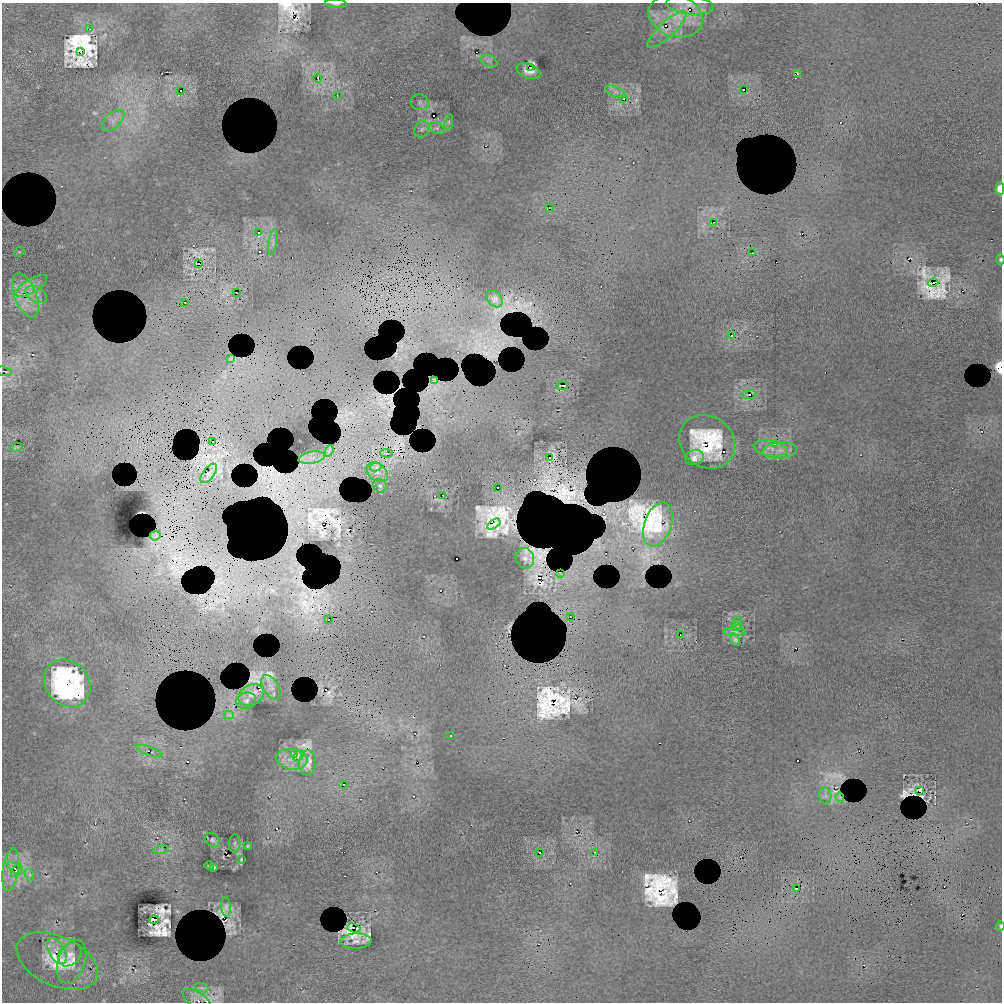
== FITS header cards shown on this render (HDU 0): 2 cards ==
NAXIS1  =                 1000 / length of data axis 1
NAXIS2  =                 1000 / length of data axis 2

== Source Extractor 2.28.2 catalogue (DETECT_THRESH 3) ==
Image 1000 x 1000 px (HDU 0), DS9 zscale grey, 1 PNG px = 1 image px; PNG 1004 x 1004 px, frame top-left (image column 1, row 1000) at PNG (2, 3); each listed source drawn as its Kron ellipse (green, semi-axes under 4 px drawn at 4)
Background 787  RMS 19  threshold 55.6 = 3 sigma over >= 5 px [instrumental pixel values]
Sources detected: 183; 71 with non-positive FLUX_AUTO (blend fragments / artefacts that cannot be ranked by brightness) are neither listed nor drawn; the other 112 listed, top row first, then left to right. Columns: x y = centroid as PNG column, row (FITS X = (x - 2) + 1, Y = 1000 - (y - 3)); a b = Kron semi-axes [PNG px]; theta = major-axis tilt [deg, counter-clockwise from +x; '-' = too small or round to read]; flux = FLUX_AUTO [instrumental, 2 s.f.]
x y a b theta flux
336 4 11 4 -4 3800
690 5 24 9 -7 14000
676 16 28 20 -17 45000
90 29 4 2 - 840
667 30 25 7 43 17000
80 51 4 3 - 140000
489 61 9 5 -24 4200
530 67 2 2 - 15000
528 71 12 7 -20 8200
798 73 4 2 - 1500
318 78 4 2 - 2100
743 90 2 2 - 1200
181 91 2 2 - 630
616 92 11 5 -21 5400
337 95 2 2 - 720
624 99 3 2 - 1900
420 102 9 8 - 4300
113 120 13 7 41 8600
449 122 8 4 82 2200
437 128 8 5 -23 4300
422 129 9 7 59 3800
1000 188 6 4 -89 16000
549 208 2 2 - 710
713 222 2 2 - 310
259 232 3 2 - 1300
273 242 12 2 78 2400
19 252 5 4 - 1200
753 253 3 2 - 1000
1000 259 5 4 - 2200
199 264 2 2 - 1100
933 283 5 2 - 2500
31 286 18 7 31 10000
236 293 2 2 - 540
25 295 23 11 -68 28000
36 295 11 7 -30 7300
495 299 9 7 -51 9800
185 302 2 2 - 670
732 335 2 2 - 900
231 359 4 3 - 1700
4 371 8 3 -17 2300
435 380 4 3 - 1700
562 386 6 2 3 1800
749 394 7 2 5 1900
213 442 2 2 - 480
707 442 29 25 -37 130000
774 443 3 2 - 620
16 447 6 4 8 1500
770 448 17 7 -10 12000
780 450 17 8 6 13000
329 451 6 2 70 1700
387 453 6 2 -1 3200
312 458 13 6 11 9000
550 458 2 2 - 370
695 458 9 7 17 8300
376 467 6 3 9 3500
377 472 12 8 -38 12000
209 473 11 5 52 9100
380 486 7 6 - 3500
498 488 2 2 - 910
443 495 2 2 - 410
494 524 7 3 32 6100
658 525 23 13 70 57000
155 536 5 4 - 3900
525 558 10 9 - 6300
561 573 4 2 - 780
570 617 2 2 - 670
329 620 2 2 - 610
737 621 4 2 - 1400
737 627 5 2 - 1400
735 632 11 4 -2 4400
680 634 2 2 - 220
735 639 7 4 -58 4100
67 683 25 21 -48 66000
271 687 14 7 -58 7800
251 695 13 10 29 10000
246 701 10 8 16 6300
229 715 5 2 - 1800
451 736 2 2 - 1100
149 751 14 4 -20 4200
294 754 4 2 - 1100
299 756 6 4 59 1800
292 759 16 10 -7 14000
307 763 12 8 85 13000
343 784 2 2 - 750
919 790 4 3 - 93000
825 796 8 6 -83 5200
840 797 5 2 - 1400
213 840 8 6 -44 2800
235 843 9 5 85 3200
247 846 3 2 - 1100
161 850 8 4 8 2200
539 852 2 2 - 1300
594 852 2 2 - 730
241 859 4 2 - 1300
209 866 5 3 - 1000
214 867 3 3 - 1700
14 868 8 3 -37 2700
11 870 21 8 82 14000
17 871 7 5 51 2700
30 875 6 4 -71 2400
797 889 4 2 - 830
226 907 10 4 -86 4400
154 920 4 4 - 150000
1000 926 5 3 - 1900
354 928 7 3 -20 37000
356 941 16 7 2 7400
57 951 14 8 -62 12000
70 955 13 10 47 10000
57 961 43 24 -24 63000
72 962 22 13 72 18000
202 988 7 4 -18 2900
197 1000 16 7 -32 6400
At the frame edge (FLAGS 8, measured only in part): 6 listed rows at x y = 336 4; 1000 188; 1000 259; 4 371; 1000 926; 197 1000
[71 non-positive-flux detections neither listed nor drawn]